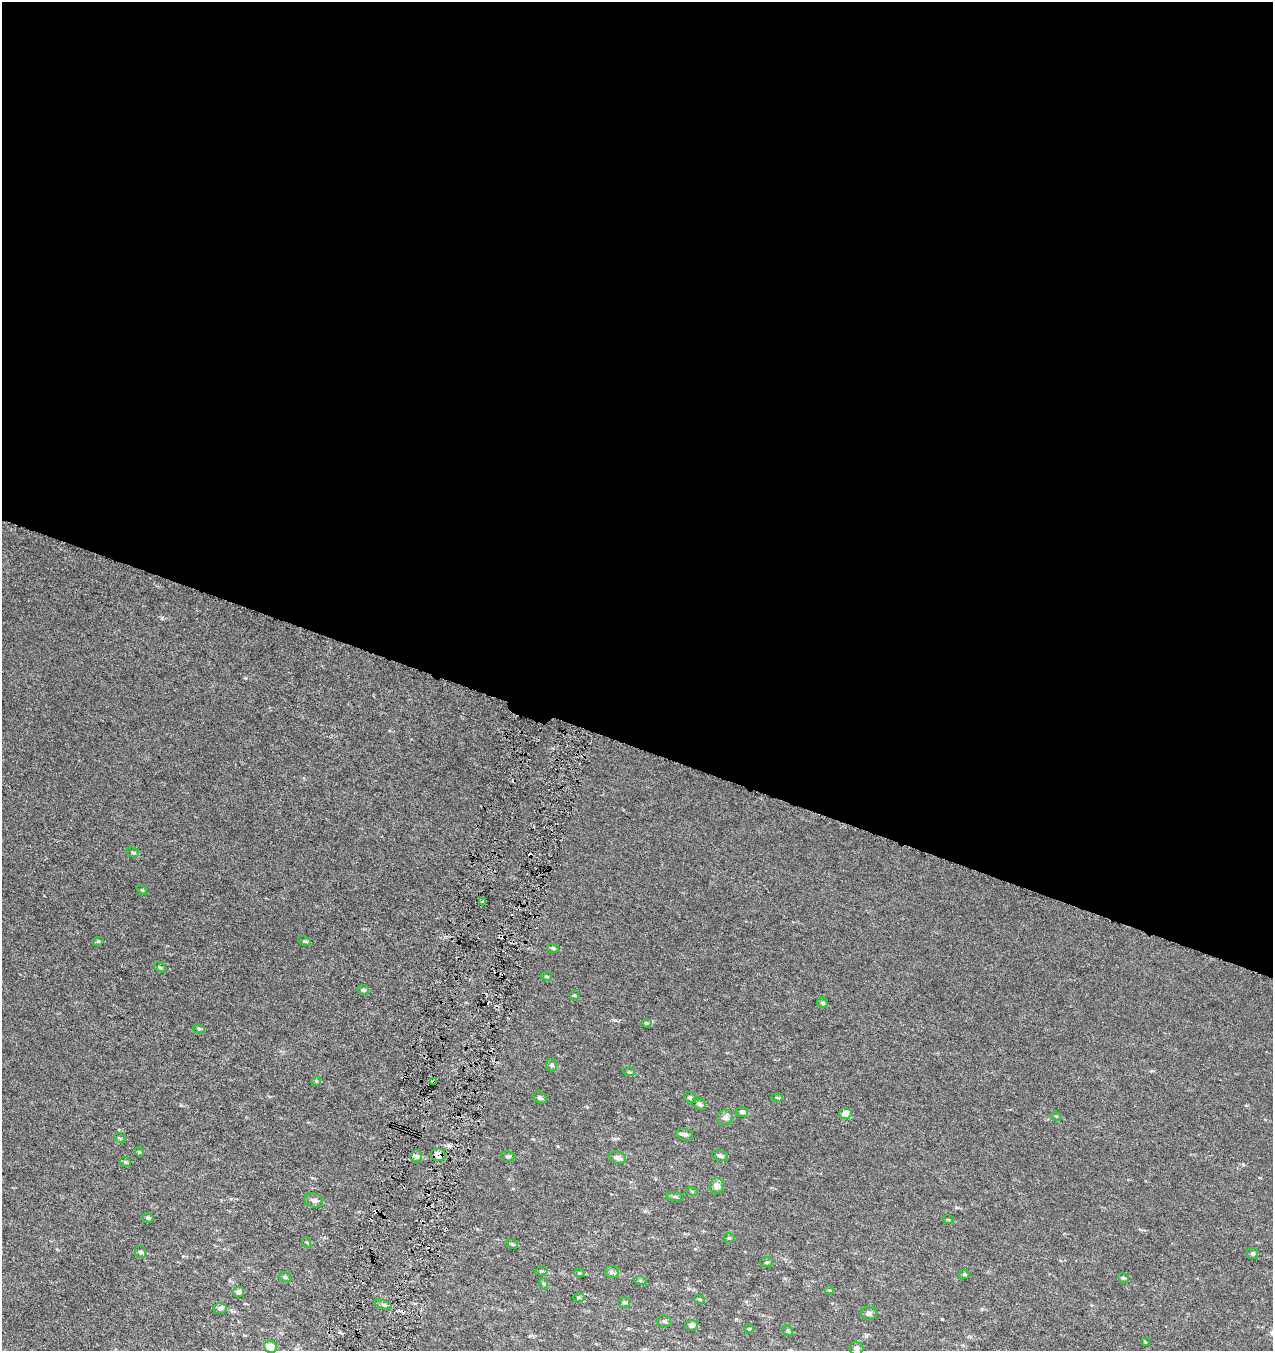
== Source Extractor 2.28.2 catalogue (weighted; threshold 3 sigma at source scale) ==
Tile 3 of 4 x 4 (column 3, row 1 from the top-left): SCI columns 2827-4097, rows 4050-5398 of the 5589 x 5408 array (HDU 1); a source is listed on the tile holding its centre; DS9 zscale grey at full resolution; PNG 1275 x 1353 px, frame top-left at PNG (2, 2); each listed source drawn as its Kron ellipse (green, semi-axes under 4 px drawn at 4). Shown black and unused: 55% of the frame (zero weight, under 3 of 6 exposures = <1% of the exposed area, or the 3 px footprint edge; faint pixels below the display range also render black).
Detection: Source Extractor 2.28.2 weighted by HDU 2 'WHT'; one run over the whole footprint, this tile lists its part. Background 7.40e-04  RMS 0.0025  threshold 0.0104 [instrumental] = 3 sigma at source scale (4.09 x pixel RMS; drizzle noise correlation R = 1.36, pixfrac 0.8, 0.0396/0.0396 arcsec/px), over >= 5 px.
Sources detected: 76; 7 cosmic-ray / hot-pixel residue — neither listed nor drawn; the other 69 listed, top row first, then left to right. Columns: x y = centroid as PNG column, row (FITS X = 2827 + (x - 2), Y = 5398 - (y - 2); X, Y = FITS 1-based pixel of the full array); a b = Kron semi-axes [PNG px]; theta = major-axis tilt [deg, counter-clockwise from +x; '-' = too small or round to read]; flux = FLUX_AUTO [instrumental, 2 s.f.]
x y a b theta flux
133 852 6 4 -21 0.39
142 890 6 3 -43 0.24
483 901 3 3 - 0.35
98 941 6 4 19 0.31
305 941 7 4 -25 0.38
553 948 6 4 -10 0.38
160 967 6 4 -32 0.37
546 976 5 3 - 0.28
363 990 6 5 - 0.41
574 995 5 4 - 0.27
823 1003 5 5 - 0.46
646 1023 5 4 - 0.42
199 1029 6 4 -15 0.32
552 1065 6 5 - 0.62
629 1072 6 3 -17 0.28
316 1081 5 5 - 0.27
433 1082 3 3 - 0.42
540 1097 7 5 -32 0.65
690 1097 6 5 - 0.47
777 1097 6 4 -2 0.31
699 1104 7 6 - 0.5
742 1112 6 5 - 0.7
845 1113 6 5 - 1.9
1056 1116 5 4 - 0.26
725 1117 8 7 - 1.2
685 1134 8 6 -17 0.68
120 1138 6 4 -33 0.29
139 1152 5 4 - 0.25
438 1155 7 6 - 2.2
720 1155 8 5 -20 0.68
416 1156 6 5 - 0.95
508 1156 7 5 -14 0.5
618 1158 8 6 -19 1.4
125 1162 6 5 - 0.39
717 1186 7 7 - 1.5
692 1191 6 3 -19 0.26
675 1197 9 4 -4 0.44
314 1200 9 7 -15 1
148 1218 6 4 -15 0.51
948 1219 5 3 - 0.23
729 1238 5 5 - 0.31
306 1242 5 3 - 0.26
512 1244 6 4 -21 0.37
140 1252 6 5 - 0.58
1252 1253 6 5 - 0.54
767 1262 6 5 - 0.39
541 1271 6 4 10 0.32
612 1272 7 6 - 0.67
579 1273 5 4 - 0.3
964 1274 5 5 - 0.33
285 1277 6 5 - 0.44
1123 1278 6 5 - 0.37
640 1280 6 4 -19 0.31
544 1284 6 3 -71 0.26
829 1290 5 4 - 0.28
238 1292 6 5 - 0.99
579 1297 6 3 -1 0.27
699 1299 5 3 - 0.25
624 1302 6 5 - 0.37
383 1305 9 3 -21 0.37
220 1308 6 5 - 0.8
869 1313 8 6 -3 0.83
664 1321 7 5 0 0.47
691 1325 7 5 4 0.91
749 1329 5 3 - 0.22
788 1331 6 5 - 0.44
1145 1342 3 2 - 0.33
270 1347 6 6 - 3.3
856 1348 7 6 - 0.67
Overlapping masked pixels (flux is a lower limit): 2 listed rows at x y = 433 1082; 438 1155
Unlisted compact peaks at least as high as the median listed source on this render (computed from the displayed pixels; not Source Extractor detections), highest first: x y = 615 1020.